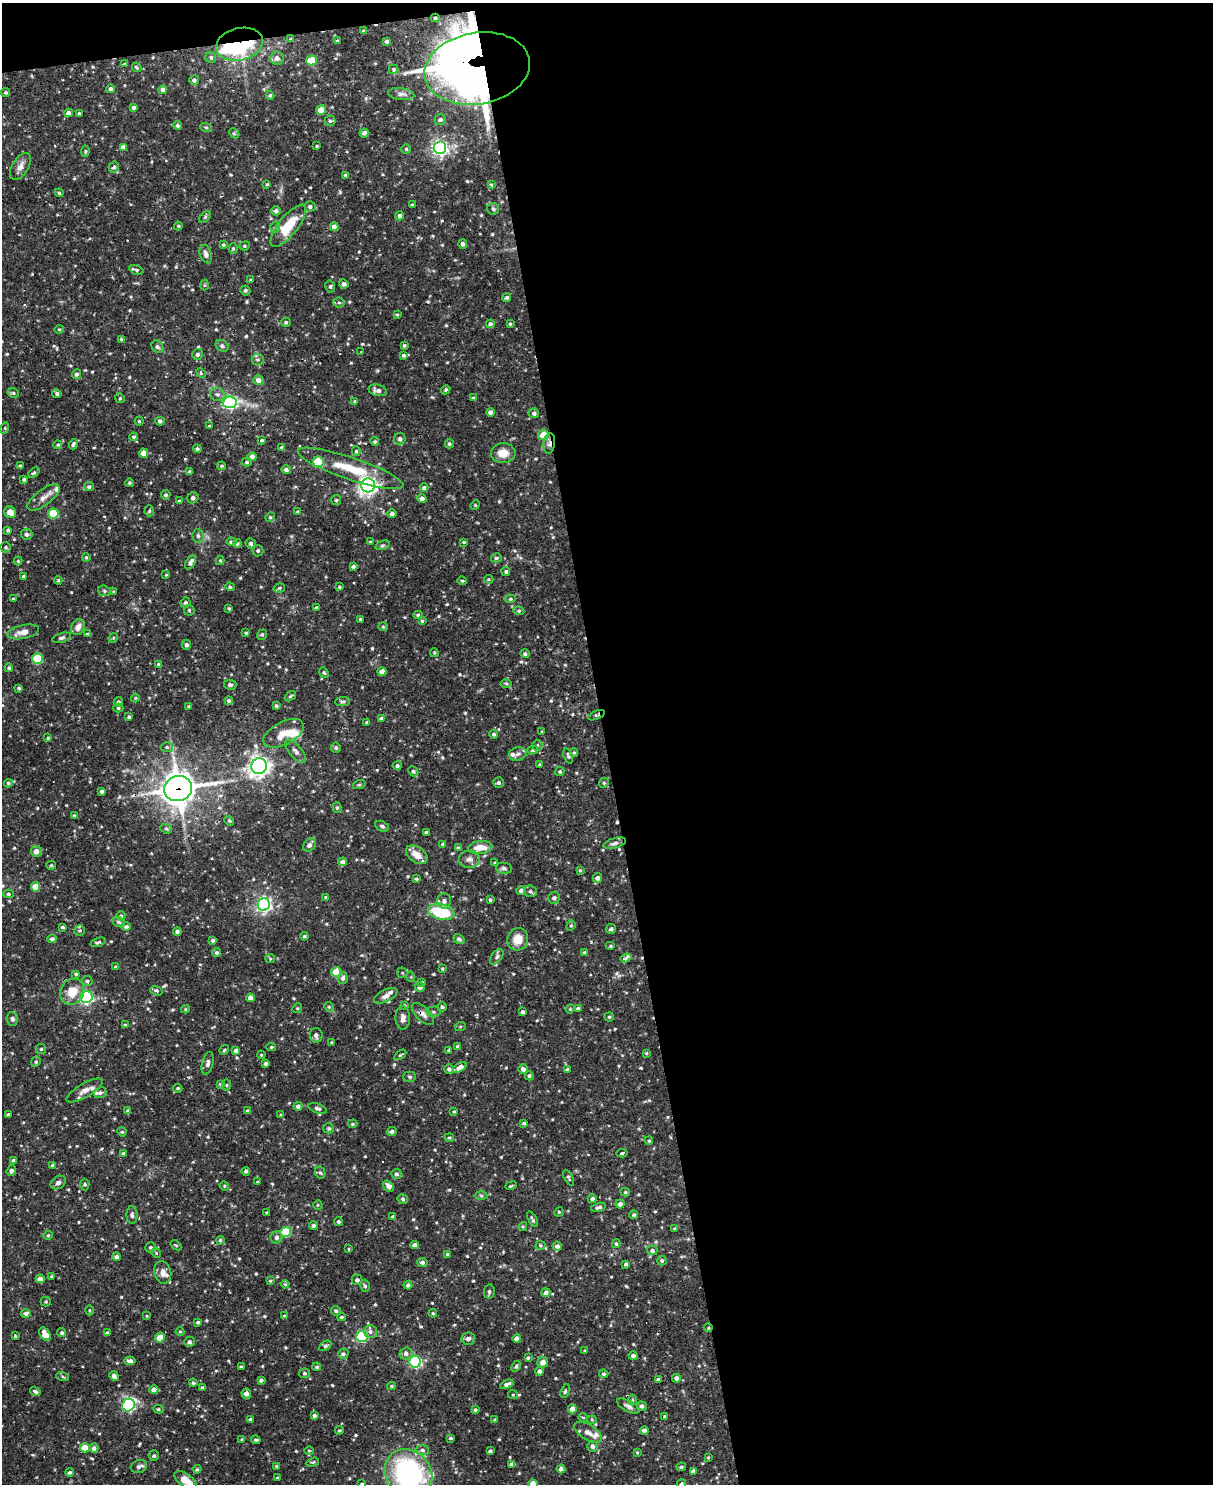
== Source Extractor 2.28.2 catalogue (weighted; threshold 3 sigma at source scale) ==
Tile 4 of 4 x 3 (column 4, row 1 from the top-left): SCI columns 3634-4844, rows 3210-4691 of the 4844 x 4825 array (HDU 1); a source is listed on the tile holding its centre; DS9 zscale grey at full resolution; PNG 1215 x 1486 px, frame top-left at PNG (2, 3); each listed source drawn as its Kron ellipse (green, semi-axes under 4 px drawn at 4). Shown black and unused: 51% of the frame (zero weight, under 2 of 3 exposures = <1% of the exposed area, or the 3 px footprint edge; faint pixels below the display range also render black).
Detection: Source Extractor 2.28.2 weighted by HDU 2 'WHT'; one run over the whole footprint, this tile lists its part. Background 0.0919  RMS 0.0031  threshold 0.0138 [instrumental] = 3 sigma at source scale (4.5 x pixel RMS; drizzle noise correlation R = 1.50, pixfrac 1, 0.05/0.05 arcsec/px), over >= 5 px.
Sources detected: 641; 4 inside a brighter object's white glare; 3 cosmic-ray / hot-pixel residue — neither listed nor drawn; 14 inside a brighter listed object's ellipse — not listed separately; of the other 620, all 500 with FLUX_AUTO >= 0.314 (the completeness limit of this list) listed and drawn (120 fainter detections not listed), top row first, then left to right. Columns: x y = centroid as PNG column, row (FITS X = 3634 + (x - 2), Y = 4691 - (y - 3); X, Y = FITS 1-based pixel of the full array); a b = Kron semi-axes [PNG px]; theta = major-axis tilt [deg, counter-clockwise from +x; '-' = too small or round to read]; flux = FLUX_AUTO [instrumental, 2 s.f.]
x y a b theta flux
435 18 4 4 - 0.42
363 31 3 3 - 0.32
291 39 4 4 - 0.58
337 41 3 3 - 0.57
387 41 3 3 - 0.76
240 44 24 16 13 33
211 57 6 5 - 0.92
277 58 6 6 - 1.5
311 60 5 5 - 12
125 64 4 4 - 0.53
137 67 5 3 - 0.39
477 68 53 36 10 330
394 69 5 5 - 0.44
194 80 5 5 - 0.77
111 89 4 4 - 0.74
163 90 4 4 - 1.2
6 92 4 4 - 0.53
401 94 13 6 -7 1.4
270 95 4 4 - 0.44
133 107 4 3 - 0.65
321 110 5 4 - 6.9
69 113 4 4 - 1.4
79 113 3 3 - 0.46
440 120 6 5 - 0.96
330 121 5 5 - 0.53
178 125 4 4 - 0.65
206 127 6 3 -19 0.38
234 133 6 4 -45 0.43
364 133 4 4 - 0.97
317 146 3 3 - 0.33
123 147 4 4 - 1.1
440 148 6 6 - 98
406 149 4 4 - 0.44
85 151 5 4 - 0.37
20 166 15 8 58 1.9
114 167 6 5 - 0.84
345 175 4 3 - 0.47
267 184 4 4 - 0.39
491 185 4 4 - 0.33
59 193 4 3 - 0.37
412 204 3 3 - 0.34
310 207 5 5 - 0.83
493 209 6 5 - 0.54
276 211 4 4 - 1.1
400 216 4 4 - 0.84
205 217 7 4 47 0.49
178 226 4 4 - 0.33
288 226 26 9 51 9.3
334 227 4 4 - 1.7
275 228 5 5 - 0.52
463 244 5 4 - 0.62
223 245 3 3 - 0.38
245 246 5 4 - 0.46
233 248 5 4 - 0.4
206 254 9 6 -70 1.2
137 270 7 4 -19 0.53
250 280 4 3 - 0.35
344 284 4 4 - 1.1
204 285 5 3 - 0.33
330 286 6 5 - 0.59
245 290 5 4 - 0.61
507 297 4 4 - 0.67
339 303 5 5 - 0.59
397 315 4 3 - 0.37
286 322 5 4 - 0.53
490 324 4 4 - 0.81
510 324 4 3 - 0.43
59 329 5 3 - 0.37
121 339 4 4 - 0.32
404 345 4 3 - 0.48
222 346 7 5 -29 0.77
157 347 7 5 -51 0.71
361 352 3 2 - 0.37
197 354 5 5 - 0.87
404 355 4 4 - 0.61
258 360 6 5 - 0.68
201 373 5 3 - 0.4
76 374 5 4 - 0.8
258 380 5 5 - 1.4
378 390 9 5 -15 1.7
446 390 5 4 - 0.49
13 393 6 4 -22 0.53
57 394 5 4 - 0.65
217 394 7 6 - 0.98
120 398 5 4 - 0.41
473 398 4 4 - 0.35
355 401 4 3 - 0.47
230 402 6 6 - 61
491 412 4 4 - 1.6
534 413 5 5 - 0.87
139 421 4 4 - 0.39
160 421 4 4 - 0.81
209 426 3 3 - 0.38
5 428 5 3 - 0.38
543 435 5 5 - 6.5
133 437 4 3 - 0.46
400 439 6 6 - 1
262 440 4 3 - 0.42
375 442 4 4 - 0.52
549 443 10 5 81 1.3
73 444 5 4 - 0.66
449 444 4 4 - 0.5
58 445 4 3 - 0.39
281 448 4 4 - 0.59
197 449 4 3 - 0.44
356 451 5 4 - 0.45
144 453 4 4 - 3.3
503 453 12 10 2 3.5
252 457 5 4 - 2
247 462 5 4 - 0.52
318 462 5 5 - 15
20 465 4 3 - 0.34
222 466 4 3 - 0.43
351 468 55 11 -19 12
286 470 4 4 - 0.98
190 472 4 4 - 0.67
34 473 6 4 43 0.51
24 480 3 3 - 0.52
129 483 4 3 - 0.39
368 485 7 7 - 140
89 487 5 4 - 0.67
424 488 4 4 - 0.82
166 495 4 4 - 0.58
43 498 19 8 37 2.5
193 498 6 5 - 0.94
422 499 4 4 - 1.1
336 500 5 5 - 0.47
180 501 4 4 - 0.67
475 505 5 4 - 0.37
149 511 5 4 - 0.47
10 512 6 5 - 2.5
297 512 4 3 - 0.33
53 514 5 5 - 14
392 514 4 4 - 0.95
270 517 5 4 - 0.41
8 530 4 3 - 0.52
27 534 6 5 - 0.83
198 536 7 5 -87 0.67
231 542 5 4 - 0.75
371 542 4 3 - 0.47
464 542 4 3 - 0.41
237 543 4 4 - 0.56
251 543 5 5 - 0.84
382 545 7 4 19 0.53
6 547 5 5 - 0.5
258 551 5 5 - 0.7
86 557 4 3 - 0.44
496 558 5 4 - 0.55
18 561 4 4 - 0.37
220 561 4 4 - 0.33
191 562 8 4 60 1.3
353 566 4 3 - 0.66
506 571 4 4 - 0.59
166 575 4 3 - 0.33
24 577 3 3 - 0.74
489 579 4 3 - 0.35
58 580 4 3 - 0.36
462 581 5 3 - 0.38
230 587 4 3 - 0.49
339 587 4 3 - 0.36
279 588 6 4 16 0.5
104 591 6 5 - 0.61
114 591 3 3 - 0.38
13 599 3 3 - 0.82
510 599 5 4 - 0.49
185 603 5 4 - 0.65
229 608 4 3 - 0.38
316 608 3 3 - 0.71
189 610 5 5 - 0.47
519 611 5 4 - 0.53
418 615 4 4 - 0.47
361 619 3 3 - 0.44
422 621 4 3 - 0.35
78 627 8 6 63 1.9
383 627 4 4 - 0.39
23 632 16 6 12 2.9
246 633 3 3 - 0.42
87 634 4 4 - 0.37
262 635 5 5 - 0.57
61 638 9 4 17 0.7
113 638 5 4 - 0.33
186 645 5 4 - 0.84
434 653 4 3 - 0.35
525 654 4 4 - 0.71
38 659 5 5 - 16
158 664 4 3 - 0.35
9 668 4 4 - 0.55
324 672 6 4 -50 0.52
382 672 4 4 - 2.6
506 683 5 3 - 0.43
230 685 6 5 - 0.82
19 688 4 4 - 0.46
290 696 6 4 36 0.5
135 698 4 4 - 0.32
229 701 4 4 - 0.61
118 702 5 4 - 0.54
343 702 7 4 6 0.57
189 706 3 3 - 0.32
276 706 4 3 - 0.48
118 708 5 4 - 0.45
596 715 9 3 21 0.52
129 717 4 4 - 0.43
381 719 4 4 - 0.98
367 722 3 3 - 0.54
542 732 3 2 - 0.32
283 733 22 11 28 4.9
494 734 4 4 - 0.67
48 738 4 4 - 0.37
537 745 5 5 - 0.44
167 747 6 5 - 0.65
336 748 5 5 - 0.61
533 750 5 4 - 0.53
296 751 14 6 -49 1.3
574 752 4 4 - 0.4
518 754 9 6 13 1.1
568 756 8 4 -69 0.58
539 765 4 3 - 0.35
259 766 8 7 - 170
397 766 4 4 - 0.69
413 771 5 4 - 0.66
560 771 4 4 - 0.49
499 782 5 5 - 0.72
8 783 4 4 - 0.57
604 783 5 4 - 0.44
359 785 6 4 18 0.4
178 789 14 12 16 460
102 791 4 3 - 0.81
337 807 5 4 - 0.55
74 815 3 3 - 0.36
229 821 5 4 - 0.44
382 826 7 5 -27 0.73
166 829 6 4 -21 0.51
426 832 3 3 - 0.62
615 843 12 5 16 1
443 844 4 4 - 0.57
310 845 7 5 51 1.4
480 847 12 6 7 4.3
458 848 4 4 - 0.62
36 851 5 5 - 2.1
417 855 12 7 -36 3.8
469 859 10 8 2 1.5
343 862 4 4 - 1.2
495 862 4 3 - 0.32
51 865 5 4 - 0.34
504 868 8 5 -11 0.69
580 870 4 3 - 0.32
597 878 5 4 - 1.4
416 879 4 4 - 0.5
35 887 4 4 - 5
521 890 5 4 - 0.91
531 891 6 5 - 0.67
8 894 5 4 - 0.58
326 897 4 3 - 0.44
554 898 6 6 - 1
490 900 4 3 - 0.44
444 901 7 7 - 1.3
264 904 6 6 - 83
441 912 13 8 -13 17
121 916 4 4 - 0.52
119 922 6 5 - 0.69
571 926 5 4 - 0.5
62 927 4 3 - 0.57
126 927 5 4 - 0.79
611 929 5 4 - 0.64
80 930 5 5 - 0.46
177 931 4 4 - 0.88
304 936 4 4 - 0.54
52 939 4 4 - 0.78
459 939 6 4 -35 0.7
518 939 11 10 - 4.9
213 940 4 4 - 0.68
98 942 8 4 17 0.59
611 946 5 4 - 0.38
217 953 5 4 - 0.67
585 953 4 3 - 0.81
497 957 9 5 54 0.87
626 958 6 3 19 16
270 959 5 4 - 0.42
116 967 4 4 - 0.62
442 968 4 4 - 0.45
336 972 5 5 - 9.9
402 973 5 5 - 0.46
76 974 4 3 - 0.53
411 977 5 3 - 0.34
343 978 6 5 - 0.99
87 981 5 5 - 0.64
422 982 3 3 - 0.36
420 987 5 4 - 1.4
156 991 6 4 -17 0.59
72 992 13 11 63 4.8
386 996 13 6 27 1.5
86 997 6 6 - 57
250 998 4 4 - 2.3
404 1005 4 4 - 0.37
329 1007 5 4 - 0.4
442 1007 4 4 - 0.46
297 1008 5 4 - 0.41
185 1009 4 4 - 0.4
570 1009 4 3 - 0.31
578 1009 4 4 - 0.91
434 1012 7 5 1 0.63
523 1012 4 3 - 0.8
423 1014 14 7 -44 1.6
609 1017 5 4 - 0.45
403 1018 11 7 -88 1.5
12 1019 7 5 -84 0.72
125 1025 4 4 - 0.43
460 1027 5 3 - 0.34
316 1035 7 6 - 1.1
332 1043 3 3 - 0.45
457 1046 4 4 - 0.71
271 1047 5 4 - 0.44
41 1049 5 5 - 0.48
224 1050 5 3 - 0.4
236 1050 4 4 - 1
449 1050 4 3 - 0.47
646 1053 3 3 - 0.36
261 1055 4 4 - 0.35
400 1055 7 3 35 0.41
36 1062 5 4 - 0.48
208 1063 11 5 75 1.3
266 1063 4 3 - 0.71
460 1067 7 4 33 1.9
449 1069 5 4 - 0.86
523 1069 5 4 - 1.2
567 1070 4 4 - 0.76
529 1076 4 4 - 0.64
410 1077 6 5 - 0.54
220 1084 3 3 - 0.39
227 1085 5 3 - 0.34
178 1088 4 4 - 0.37
84 1091 20 7 30 2.1
100 1093 6 5 - 0.82
298 1106 4 4 - 1
318 1108 9 4 -19 0.87
128 1111 4 4 - 0.68
248 1111 4 4 - 0.92
454 1112 4 3 - 0.43
8 1115 4 3 - 0.62
281 1115 4 3 - 0.32
524 1123 4 3 - 0.45
353 1124 4 4 - 0.4
329 1128 5 5 - 0.44
392 1131 5 4 - 0.93
122 1132 5 4 - 0.38
449 1137 4 4 - 0.41
649 1141 4 3 - 0.4
123 1153 3 3 - 0.68
622 1153 6 3 5 44
13 1161 4 3 - 0.69
53 1165 4 4 - 0.58
11 1171 5 4 - 0.84
246 1171 4 4 - 0.54
320 1173 6 5 - 0.52
396 1174 5 5 - 0.8
569 1178 9 3 -62 0.48
258 1182 3 2 - 0.37
58 1183 8 6 32 0.99
85 1184 6 4 -86 0.47
224 1186 5 4 - 0.35
389 1186 6 4 -49 1.5
511 1186 5 2 - 0.32
625 1192 5 4 - 0.46
481 1196 6 4 -2 0.5
403 1199 5 4 - 0.6
592 1199 4 4 - 0.8
620 1204 4 4 - 1.2
318 1205 5 4 - 0.36
598 1207 8 4 16 0.79
559 1212 5 4 - 0.39
267 1213 3 3 - 0.48
132 1215 9 5 -88 0.79
634 1215 4 4 - 0.57
393 1217 4 4 - 0.77
533 1219 8 3 -60 0.62
338 1221 4 4 - 0.47
313 1226 4 4 - 0.83
523 1227 4 4 - 0.38
675 1229 4 4 - 0.52
286 1232 5 5 - 15
48 1235 5 4 - 0.34
276 1238 6 6 - 1
220 1240 4 4 - 0.49
616 1244 4 3 - 0.52
176 1245 6 3 -37 0.34
415 1245 4 4 - 1.6
540 1245 5 4 - 0.4
557 1246 5 4 - 1.1
151 1247 5 5 - 0.58
348 1249 4 2 - 0.32
652 1250 5 5 - 0.76
156 1253 5 4 - 0.38
448 1254 4 4 - 0.58
116 1257 4 4 - 1
662 1261 5 4 - 0.53
422 1262 5 4 - 0.86
626 1264 4 4 - 0.68
163 1272 11 8 -75 2.3
51 1276 4 3 - 0.36
40 1279 4 4 - 2.3
357 1280 5 5 - 0.94
270 1281 4 4 - 0.43
285 1284 4 4 - 0.35
408 1285 4 3 - 0.76
365 1286 6 4 -74 0.57
489 1291 7 5 82 0.71
546 1293 4 4 - 1.5
46 1302 5 5 - 0.49
89 1310 5 3 - 0.31
336 1311 5 4 - 0.59
26 1313 5 4 - 1.1
433 1313 4 3 - 0.35
147 1316 3 3 - 0.32
284 1316 3 3 - 0.39
341 1317 4 3 - 0.47
198 1322 4 3 - 0.56
708 1328 4 3 - 0.33
180 1332 4 4 - 0.38
370 1332 6 6 - 0.91
62 1333 4 4 - 0.63
107 1333 4 3 - 0.54
45 1334 7 5 -56 3.3
15 1336 3 3 - 0.35
362 1336 6 5 - 36
160 1338 5 4 - 5.9
468 1339 6 6 - 1.1
517 1339 4 4 - 1.8
189 1342 5 5 - 0.83
325 1346 7 4 31 0.64
585 1351 3 3 - 0.33
343 1354 5 5 - 0.78
406 1354 6 6 - 1.1
633 1356 5 4 - 0.84
528 1358 3 3 - 0.49
130 1361 5 4 - 1.2
415 1362 6 5 - 54
543 1362 5 5 - 1.5
516 1366 6 4 63 0.49
241 1367 3 3 - 0.44
317 1367 4 3 - 0.43
539 1371 4 4 - 0.85
304 1373 5 4 - 0.6
604 1374 4 4 - 0.54
62 1376 6 3 -19 0.36
114 1376 5 4 - 1.2
676 1378 4 4 - 1.1
261 1380 4 3 - 0.73
658 1380 4 3 - 0.68
193 1383 4 4 - 0.46
507 1384 7 4 25 1.1
391 1386 4 3 - 0.43
203 1387 4 3 - 0.84
154 1390 4 4 - 2.6
35 1391 6 4 -32 0.79
565 1391 7 4 70 0.51
246 1394 5 5 - 1.6
513 1395 5 4 - 0.38
632 1400 5 3 - 0.37
128 1405 6 6 - 43
628 1406 12 5 -28 1
642 1406 5 4 - 0.86
158 1409 5 4 - 0.43
572 1409 4 4 - 2.7
475 1410 4 3 - 0.52
314 1415 4 3 - 0.77
665 1416 3 3 - 0.39
583 1417 5 3 - 0.32
251 1419 4 3 - 0.49
495 1420 3 3 - 0.58
592 1420 5 4 - 0.37
339 1430 4 3 - 0.37
644 1431 4 4 - 1.3
588 1432 15 7 -31 2.3
450 1438 4 3 - 0.47
242 1439 3 3 - 0.34
256 1440 5 3 - 0.47
592 1446 5 5 - 0.85
85 1448 5 4 - 4.8
94 1448 5 4 - 1.1
423 1450 6 5 - 0.8
309 1451 5 4 - 0.37
490 1451 3 3 - 0.64
637 1452 4 3 - 0.36
154 1456 5 5 - 0.66
708 1457 4 3 - 0.32
313 1462 6 3 18 0.38
512 1464 4 4 - 1.1
139 1466 8 6 22 0.91
276 1466 4 4 - 0.32
681 1467 5 3 - 0.44
197 1469 4 4 - 0.49
561 1469 4 4 - 1.2
693 1471 4 3 - 0.96
70 1472 4 3 - 0.63
409 1473 26 22 -50 54
277 1478 3 2 - 0.37
185 1480 13 6 -37 4.2
362 1484 4 3 - 0.49
533 1484 5 4 - 6.3
681 1484 4 4 - 0.44
Overlapping masked pixels (flux is a lower limit): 9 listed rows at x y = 435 18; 240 44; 477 68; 549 443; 351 468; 596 715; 178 789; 423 1014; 708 1328
Isophote crosses this tile's border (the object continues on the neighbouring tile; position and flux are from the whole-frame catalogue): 7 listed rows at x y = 23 632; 8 894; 409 1473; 185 1480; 362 1484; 533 1484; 681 1484